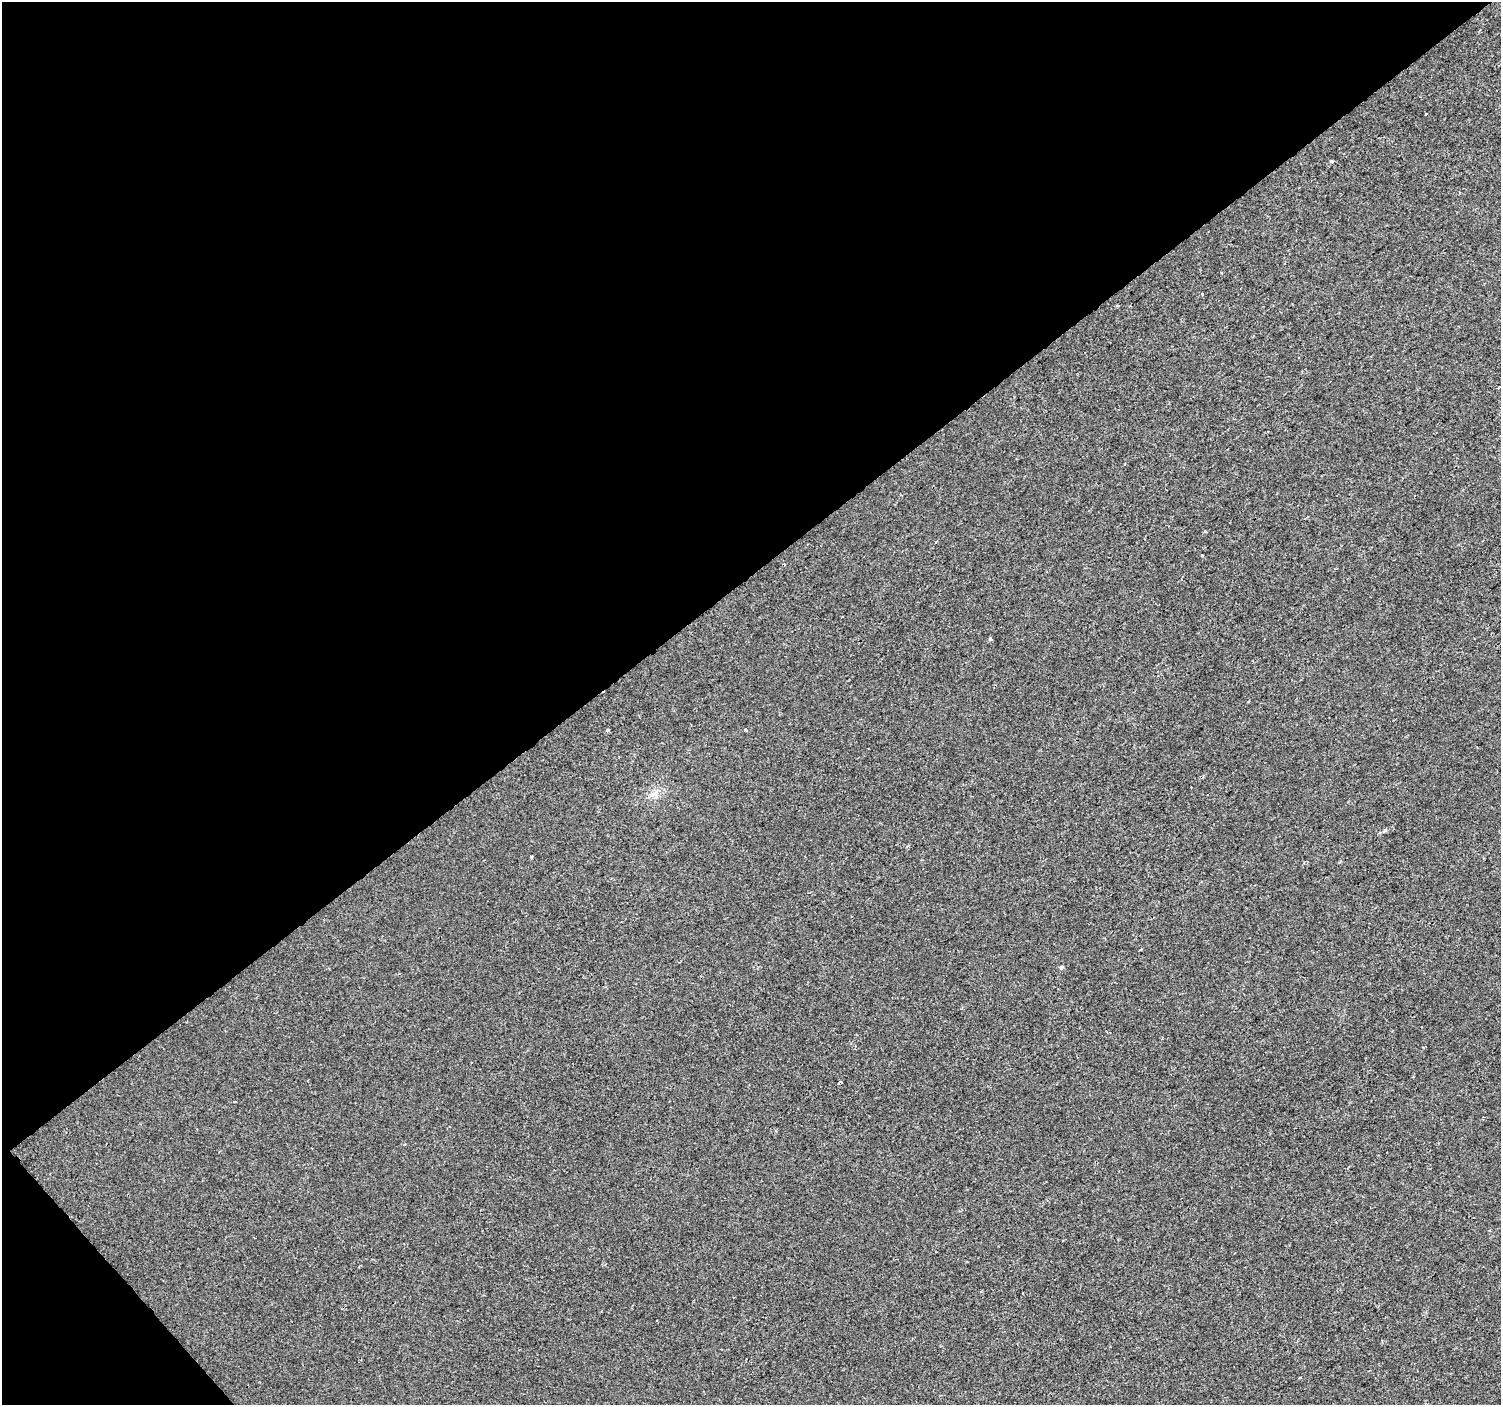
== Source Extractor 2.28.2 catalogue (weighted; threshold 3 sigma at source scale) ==
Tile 5 of 4 x 4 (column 1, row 2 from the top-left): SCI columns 5-1503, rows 3009-4411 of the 6000 x 5953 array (HDU 1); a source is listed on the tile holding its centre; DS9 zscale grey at full resolution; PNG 1503 x 1407 px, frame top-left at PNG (2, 2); no overlay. Shown black and unused: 42% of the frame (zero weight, under 2 of 3 exposures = <1% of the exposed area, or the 3 px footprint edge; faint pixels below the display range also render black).
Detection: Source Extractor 2.28.2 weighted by HDU 2 'WHT'; one run over the whole footprint, this tile lists its part. Background -4.67e-05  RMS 0.0042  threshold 0.0187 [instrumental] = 3 sigma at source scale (4.5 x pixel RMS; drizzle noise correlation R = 1.50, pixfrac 1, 0.0396/0.0396 arcsec/px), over >= 5 px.
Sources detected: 15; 1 cosmic-ray / hot-pixel residue — not listed; the other 14 listed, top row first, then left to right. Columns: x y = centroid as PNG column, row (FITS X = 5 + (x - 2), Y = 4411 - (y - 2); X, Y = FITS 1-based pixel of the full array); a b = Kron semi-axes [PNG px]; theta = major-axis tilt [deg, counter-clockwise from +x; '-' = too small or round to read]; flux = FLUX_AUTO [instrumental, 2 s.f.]
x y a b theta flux
1426 114 3 3 - 5.1
1331 161 4 3 - 0.6
1202 294 4 2 - 0.35
1117 306 5 3 - 0.52
1498 388 4 2 - 0.95
1125 464 4 2 - 0.35
1202 555 3 3 - 0.84
990 639 3 3 - 2
607 730 4 4 - 0.66
745 730 3 3 - 3
654 794 11 9 21 2.9
1385 831 5 4 - 0.9
1061 967 6 4 17 0.52
840 1082 4 3 - 0.68
Unlisted compact peaks at least as high as the median listed source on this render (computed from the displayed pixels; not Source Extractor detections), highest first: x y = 1205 531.